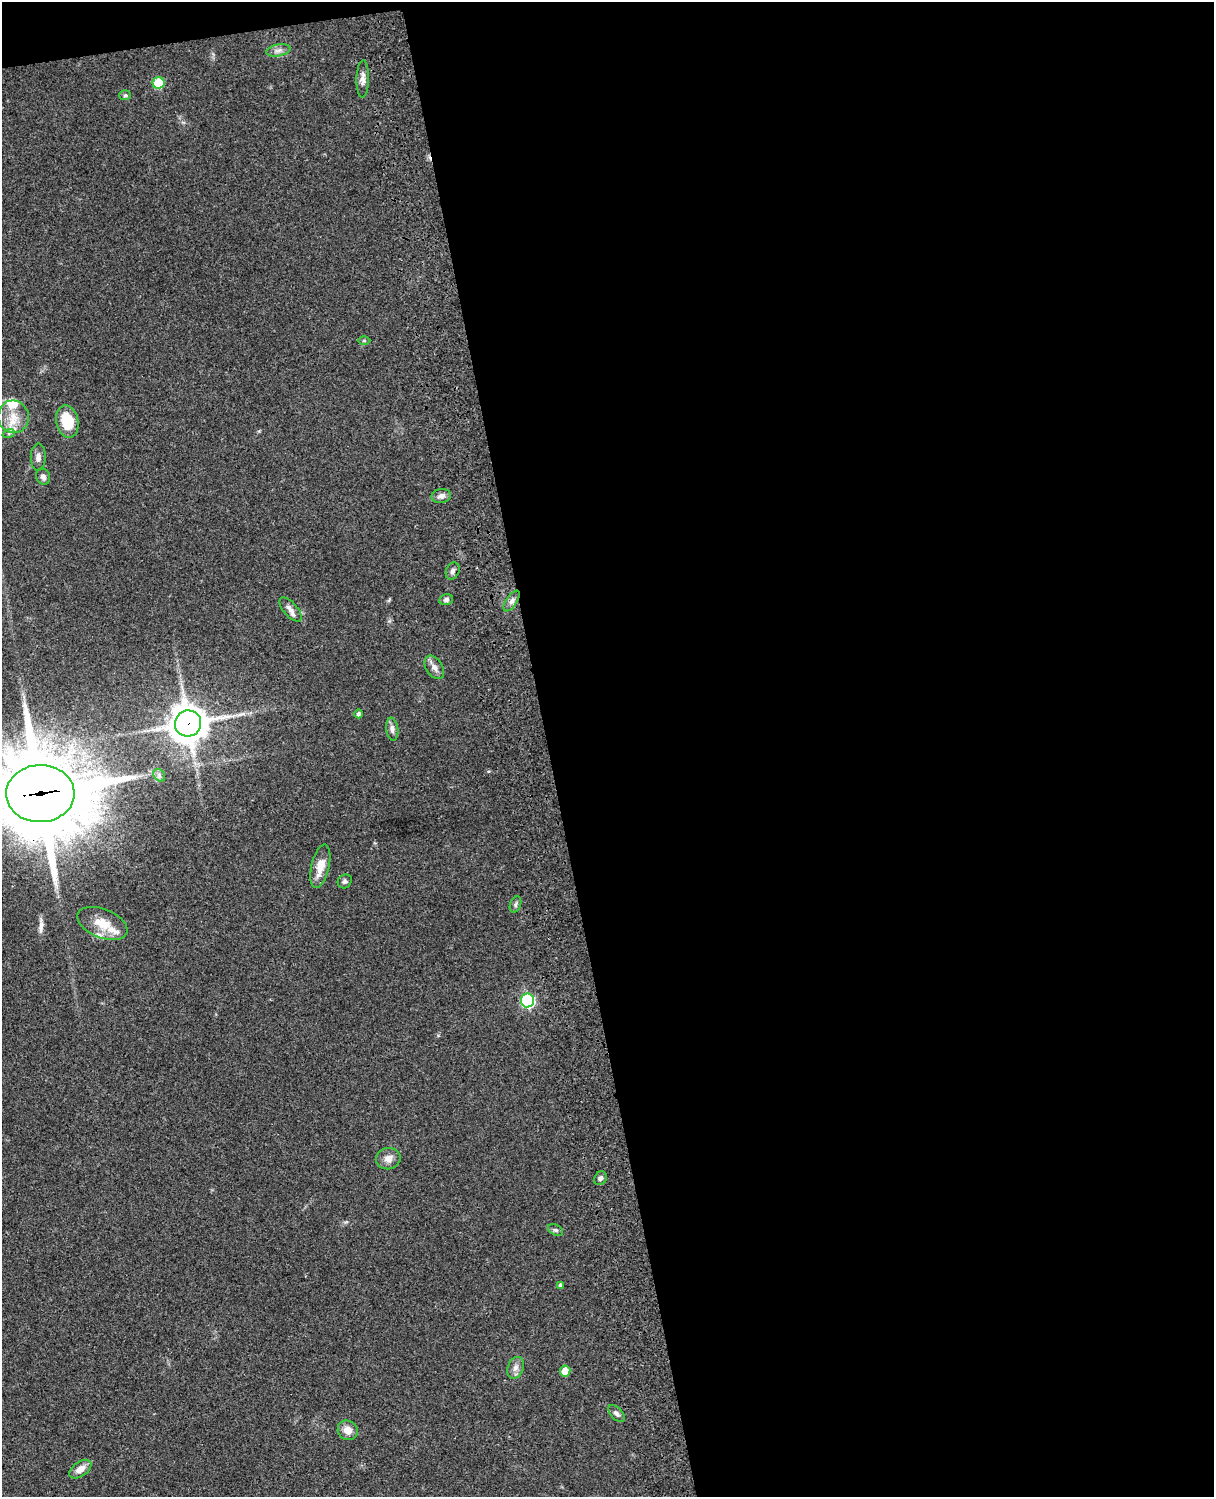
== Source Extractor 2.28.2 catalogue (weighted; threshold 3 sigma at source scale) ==
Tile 4 of 4 x 3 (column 4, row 1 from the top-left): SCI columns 3757-4968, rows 3268-4762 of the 5087 x 4926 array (HDU 1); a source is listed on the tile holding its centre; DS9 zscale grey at full resolution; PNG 1216 x 1499 px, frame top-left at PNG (2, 2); each listed source drawn as its Kron ellipse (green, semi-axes under 4 px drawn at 4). Shown black and unused: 56% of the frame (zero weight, under 3 of 4 exposures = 6% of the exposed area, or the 3 px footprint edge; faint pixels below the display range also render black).
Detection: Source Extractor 2.28.2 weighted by HDU 2 'WHT'; one run over the whole footprint, this tile lists its part. Background 0.0955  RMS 0.0063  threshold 0.0283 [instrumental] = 3 sigma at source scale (4.5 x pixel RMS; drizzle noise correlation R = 1.50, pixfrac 1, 0.05/0.05 arcsec/px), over >= 5 px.
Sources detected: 40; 1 long thin detection or spike segment (spike, bleed or trail) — neither listed nor drawn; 4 inside a brighter listed object's ellipse — not listed separately; the other 35 listed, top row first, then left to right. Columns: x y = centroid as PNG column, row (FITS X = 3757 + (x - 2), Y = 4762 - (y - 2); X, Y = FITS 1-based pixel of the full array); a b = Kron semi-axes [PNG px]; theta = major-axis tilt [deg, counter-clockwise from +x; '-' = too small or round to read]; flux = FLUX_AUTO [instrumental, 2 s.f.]
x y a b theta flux
278 50 12 6 11 2.7
363 79 19 6 88 3.5
158 83 6 5 - 25
125 95 6 5 - 1
364 341 6 4 0 0.87
13 417 16 15 - 11
67 421 16 11 -78 21
9 433 6 4 18 1.1
38 457 13 7 88 3.2
43 477 8 7 - 2.3
441 496 10 7 10 3
453 571 9 6 67 2.2
446 600 7 5 15 1.8
512 601 12 5 56 2.6
290 609 15 7 -49 3.6
434 667 13 8 -56 3.7
359 714 4 4 - 1.7
188 723 13 13 - 1300
392 729 11 6 -82 2.4
159 775 7 5 -50 1.6
40 794 34 28 2 8400
320 866 22 9 77 9.1
345 881 7 6 - 1.5
515 904 8 5 70 1.4
102 923 26 14 -23 12
527 1000 7 6 - 100
388 1159 12 10 10 4.5
600 1178 7 6 - 1.7
556 1230 8 5 -25 1.2
561 1285 4 4 - 1.7
515 1368 11 7 70 3.4
565 1371 5 5 - 8.7
616 1413 10 6 -48 2
348 1430 10 9 - 5.8
80 1469 12 7 35 5.9
Overlapping masked pixels (flux is a lower limit): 2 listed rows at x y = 188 723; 40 794
Isophote crosses this tile's border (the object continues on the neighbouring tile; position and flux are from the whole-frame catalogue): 1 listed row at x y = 40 794